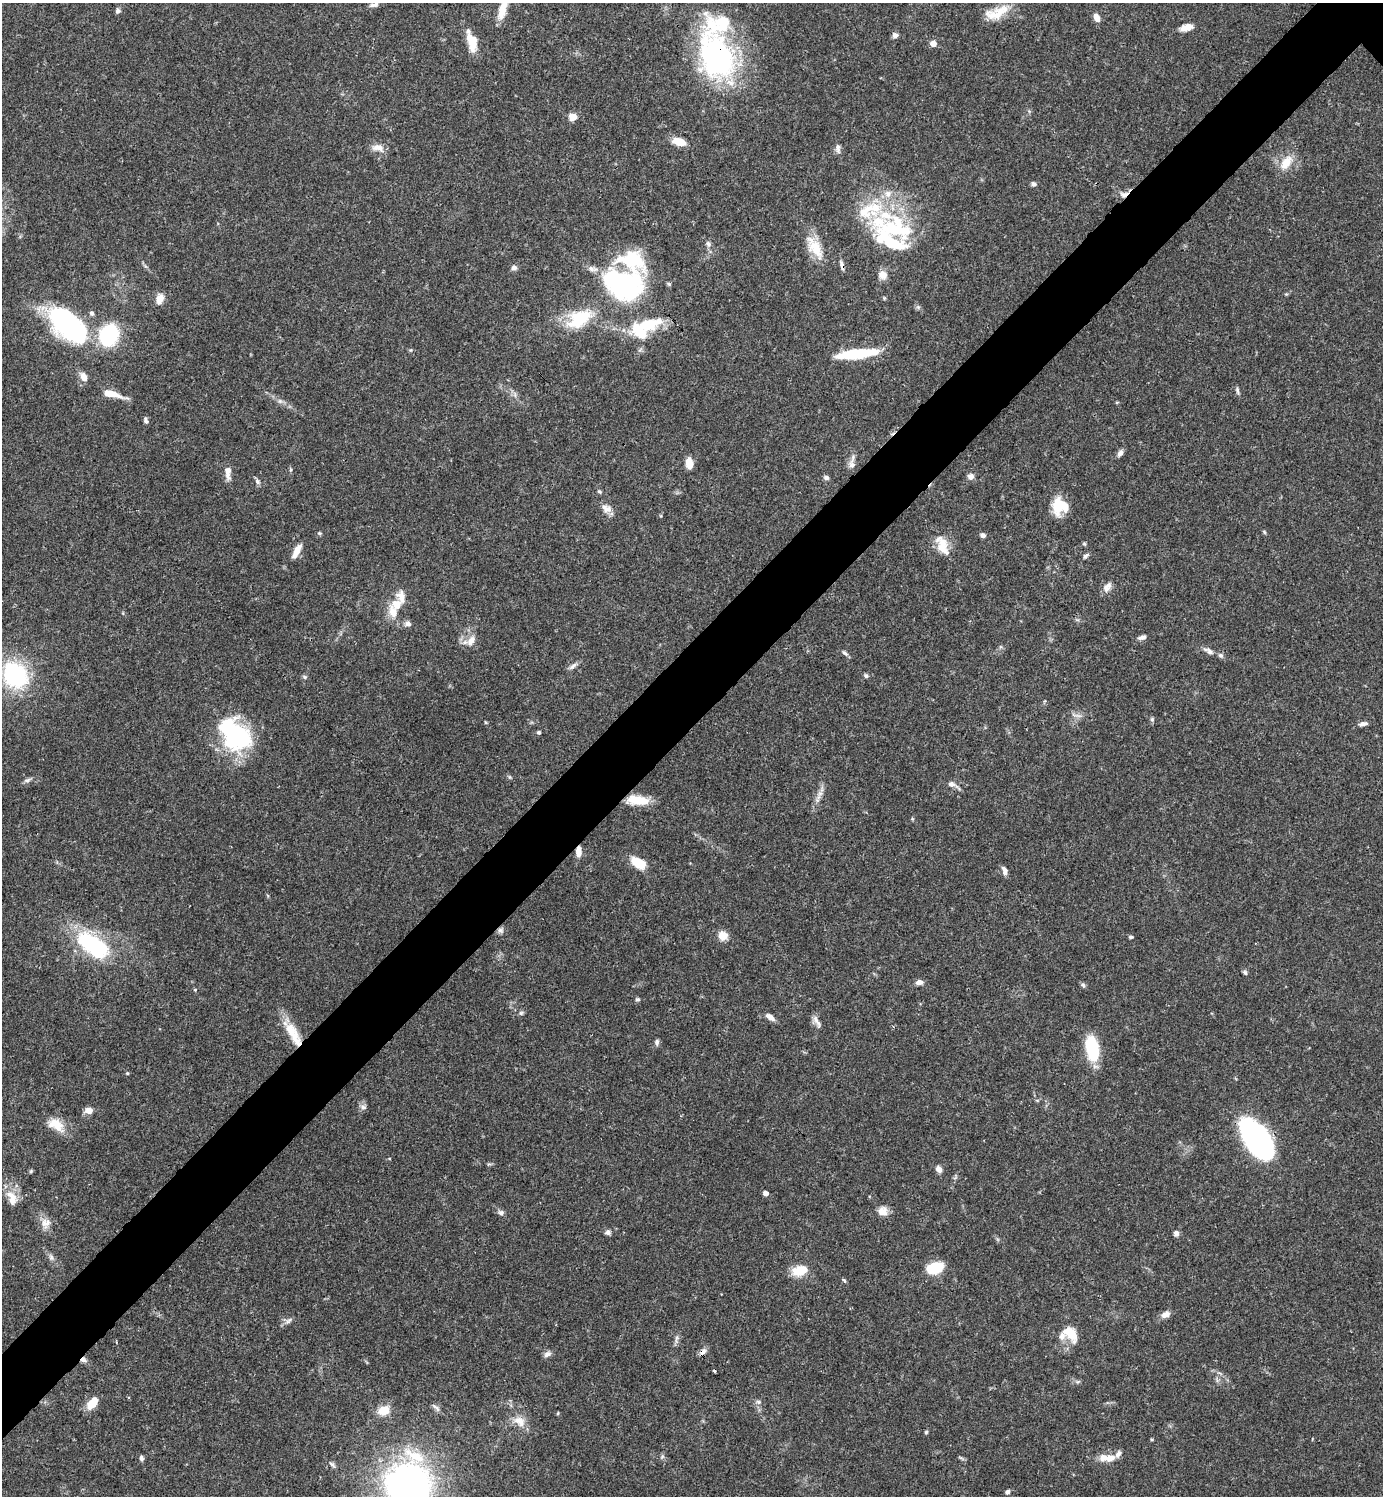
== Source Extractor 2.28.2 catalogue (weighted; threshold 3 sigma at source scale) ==
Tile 7 of 4 x 4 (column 3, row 2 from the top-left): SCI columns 3063-4443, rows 2992-4485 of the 5981 x 5982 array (HDU 1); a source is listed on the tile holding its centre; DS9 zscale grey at full resolution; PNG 1385 x 1498 px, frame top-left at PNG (2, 3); no overlay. Shown black and unused: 6% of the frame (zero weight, under 3 of 4 exposures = <1% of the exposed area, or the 3 px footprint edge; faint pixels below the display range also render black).
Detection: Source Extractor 2.28.2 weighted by HDU 2 'WHT'; one run over the whole footprint, this tile lists its part. Background 0.0385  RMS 0.0026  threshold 0.0117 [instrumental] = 3 sigma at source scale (4.5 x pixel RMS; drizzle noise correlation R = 1.50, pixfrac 1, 0.05/0.05 arcsec/px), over >= 5 px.
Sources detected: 152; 1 too faint to see at this stretch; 5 inside a brighter object's white glare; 1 cosmic-ray / hot-pixel residue — not listed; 14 inside a brighter listed object's ellipse — not listed separately; the other 131 listed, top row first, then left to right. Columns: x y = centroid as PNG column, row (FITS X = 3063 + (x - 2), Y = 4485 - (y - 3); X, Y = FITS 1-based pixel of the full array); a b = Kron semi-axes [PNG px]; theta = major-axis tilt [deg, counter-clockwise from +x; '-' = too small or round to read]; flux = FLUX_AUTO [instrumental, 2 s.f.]
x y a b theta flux
374 5 14 6 15 0.99
502 10 26 10 75 4.3
118 11 7 6 - 0.69
997 13 32 13 21 5.6
1096 17 9 6 -65 1.9
1186 27 15 7 14 2.3
895 35 7 6 - 0.86
472 41 23 10 -76 5.2
933 43 7 6 - 1.6
717 56 61 42 -70 52
572 117 8 8 - 2.1
679 142 14 7 -15 4.2
378 147 17 9 -11 2.2
838 148 13 6 -84 1
1286 163 24 12 54 4.3
1033 184 6 5 - 0.72
1124 194 11 8 10 1.5
895 228 42 36 -15 24
708 244 8 6 -84 0.79
815 248 32 14 -57 6.3
842 265 12 4 -76 0.96
514 268 7 6 - 0.85
883 275 12 11 - 2
623 284 54 41 -14 45
160 298 13 8 73 2.3
918 307 5 5 - 0.47
579 318 31 19 29 12
649 324 39 15 21 11
68 325 52 27 -40 38
109 335 19 16 69 22
856 354 40 9 6 15
83 377 11 7 -59 2
1237 390 10 4 -82 0.6
111 394 22 6 -15 4.5
280 401 6 6 - 0.64
146 421 9 5 -75 0.66
1120 453 9 6 56 0.94
689 463 11 7 -86 3
851 465 14 8 -87 1.6
228 472 16 6 -88 2.1
971 476 8 7 - 1.2
826 477 7 5 -15 0.78
257 481 8 6 -65 0.71
599 492 6 4 -47 0.41
1060 506 16 16 - 7.9
606 509 15 9 -26 1.9
1264 532 5 4 - 0.33
319 533 6 5 - 0.35
983 535 6 5 - 0.8
1084 544 6 5 - 0.34
942 545 27 14 -66 4.8
297 551 19 7 62 2.6
1086 556 9 5 44 0.61
1107 587 15 9 51 1.7
401 596 16 10 -75 2.5
393 612 22 12 -77 3.9
408 624 10 7 2 0.96
1142 637 11 5 17 0.96
471 640 15 9 63 2.2
1209 651 11 7 -42 1.1
845 653 10 5 -42 0.66
1221 655 7 6 - 0.7
573 666 13 5 43 0.95
15 675 23 18 -52 31
866 676 6 5 - 0.49
305 677 6 5 - 0.45
1152 719 6 5 - 0.45
1363 724 13 6 13 1
538 732 4 4 - 0.47
237 735 36 32 40 24
510 777 6 4 -70 0.35
27 780 10 5 18 0.72
952 784 17 6 -26 1.4
818 797 11 3 51 0.84
638 800 26 10 -4 5.8
578 852 12 6 90 2
639 863 14 8 -32 7
1004 871 12 5 -75 1.2
500 930 8 7 - 0.83
723 935 11 10 - 2.8
1131 937 6 4 1 0.4
94 945 40 19 -34 26
1245 972 6 5 - 0.55
919 982 9 6 4 1.2
1083 985 7 5 -20 0.55
195 990 5 4 - 0.25
638 999 6 5 - 0.48
521 1013 6 6 - 0.49
770 1017 12 6 -38 1.4
817 1022 21 5 -65 1.3
293 1033 40 11 -60 7.2
657 1042 8 6 84 0.7
1092 1048 21 10 -77 18
127 1073 5 4 - 0.24
363 1107 8 6 -15 0.79
88 1110 9 7 -3 2
56 1124 22 14 -32 4.7
1257 1140 35 17 -56 92
939 1169 8 6 -59 1.4
31 1171 5 4 - 0.33
766 1193 4 4 - 1.4
12 1198 23 12 -69 3.7
882 1211 12 12 - 2.3
501 1213 8 7 - 0.81
46 1223 14 13 - 2.3
608 1232 7 6 - 0.82
1176 1233 7 6 - 0.96
51 1257 10 6 -70 0.85
935 1268 17 10 17 8.1
800 1270 17 11 14 5.6
844 1280 6 4 -52 0.39
1165 1314 11 7 26 1.6
289 1321 11 5 44 0.82
1071 1333 23 14 -47 4.9
676 1339 14 3 82 0.72
703 1352 11 6 45 1.2
547 1354 11 6 31 1
83 1360 7 6 - 0.86
758 1402 7 5 -43 0.6
92 1403 14 7 51 4.6
436 1407 15 4 -41 0.8
384 1410 12 9 17 4.1
558 1413 5 3 - 0.24
520 1421 18 12 -40 3.3
926 1432 5 4 - 0.36
662 1457 6 4 19 0.39
141 1458 7 5 -73 0.57
1110 1458 13 9 18 2.5
332 1464 10 5 -47 0.64
408 1484 37 36 - 110
1008 1492 6 5 - 0.6
Overlapping masked pixels (flux is a lower limit): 10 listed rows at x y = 717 56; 1124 194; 842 265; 68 325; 578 852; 500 930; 293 1033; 1257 1140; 703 1352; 83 1360
Isophote crosses this tile's border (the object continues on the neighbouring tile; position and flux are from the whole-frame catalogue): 3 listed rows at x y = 374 5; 502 10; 408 1484